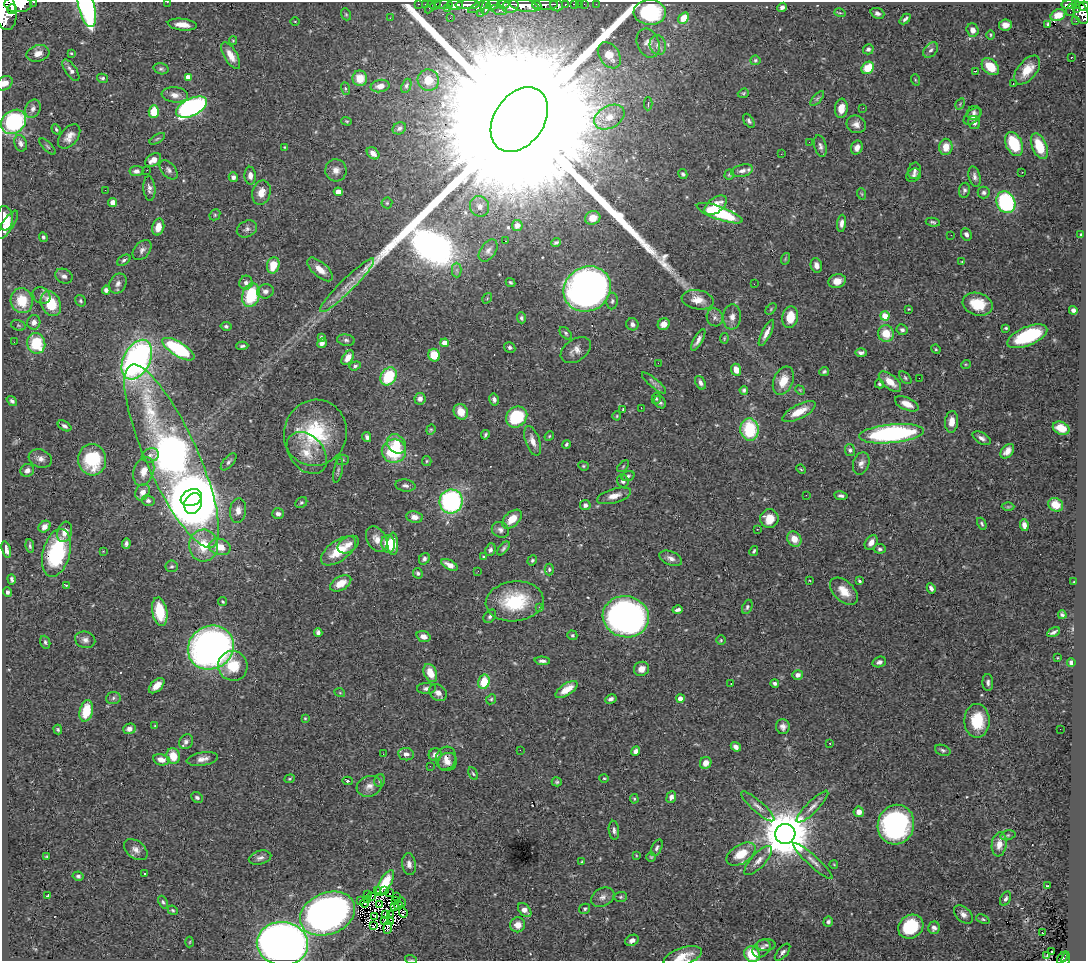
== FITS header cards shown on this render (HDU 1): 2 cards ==
NAXIS1  =                 1084
NAXIS2  =                  959

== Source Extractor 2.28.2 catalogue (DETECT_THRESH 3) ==
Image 1084 x 959 px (HDU 1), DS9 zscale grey, 1 PNG px = 1 image px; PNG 1088 x 963 px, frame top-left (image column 1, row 959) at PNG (2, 2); each listed source drawn as its Kron ellipse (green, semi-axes under 4 px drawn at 4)
Background 0.573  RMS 0.021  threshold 0.0625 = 3 sigma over >= 5 px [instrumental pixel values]
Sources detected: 492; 4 with non-positive FLUX_AUTO (blend fragments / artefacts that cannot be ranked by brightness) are neither listed nor drawn; the other 488 listed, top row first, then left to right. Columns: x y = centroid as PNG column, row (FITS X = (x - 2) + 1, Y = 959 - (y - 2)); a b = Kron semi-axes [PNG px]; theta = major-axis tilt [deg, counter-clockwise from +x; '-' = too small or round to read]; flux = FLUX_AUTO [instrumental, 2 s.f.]
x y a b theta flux
34 2 3 2 - 38
167 2 2 2 - 1
18 4 14 8 0 2300
419 4 3 2 - 16
425 4 2 2 - 8.3
436 4 6 2 45 13
503 4 6 4 -3 270
574 4 4 3 - 37
579 4 2 2 - 4.9
584 4 2 2 - 7.5
596 4 2 2 - 7
444 5 9 3 1 57
455 5 8 5 0 970
468 5 12 4 3 950
493 5 7 5 16 430
537 5 6 3 -60 410
545 5 13 5 2 900
557 5 6 5 - 280
565 5 3 3 - 86
1069 5 8 3 1 160
1075 5 4 3 - 110
510 6 8 7 - 990
524 6 14 6 -9 1700
1084 6 5 4 - 260
87 7 20 8 -76 320
430 7 7 3 63 61
479 7 12 4 24 370
486 7 8 3 77 360
782 7 5 4 - 4.6
12 9 5 5 - 650
447 9 4 3 - 18
1077 9 4 2 - 64
4 10 20 11 -78 2900
499 10 8 4 -17 230
1071 10 6 2 71 11
650 12 16 12 -2 96
840 13 6 3 -17 1.4
877 13 7 5 -22 4.5
1081 13 12 7 -68 490
346 14 6 4 -68 1.9
481 14 2 2 - 4.6
1058 15 8 5 26 17
390 18 2 2 - 0.98
450 18 2 2 - 1.8
684 18 6 4 56 18
905 19 6 3 44 3.4
295 21 4 3 - 1.2
1076 21 2 2 - 8.9
182 25 14 6 -6 14
1005 25 6 5 - 9
1047 25 3 3 - 360
973 30 7 6 - 7.3
991 35 5 3 - 1.5
233 41 4 4 - 1.4
648 43 15 11 -68 9.6
658 45 10 8 -77 6.6
868 49 5 5 - 3.5
931 50 9 6 49 4.4
38 53 11 8 15 11
71 53 3 3 - 1.4
609 55 14 10 -56 16
231 56 15 6 -59 16
1071 58 2 2 - 1.3
755 60 5 4 - 2.3
990 67 10 7 -42 29
868 68 7 5 47 31
161 69 7 5 -16 3.2
71 70 12 5 -55 6
1027 70 17 9 50 25
976 71 3 2 - 1.3
188 77 4 4 - 9
102 78 5 4 - 2.8
360 78 8 7 - 24
428 80 11 10 - 25
916 80 6 3 -69 1.4
5 83 8 6 33 9.8
1013 83 2 2 - 1.1
380 86 9 6 11 11
406 86 7 4 69 2.7
345 89 6 4 -72 1.9
743 93 6 4 20 1.9
175 95 13 7 -5 11
817 98 9 4 48 2.6
648 104 6 3 89 5.1
960 104 6 4 58 1.5
192 107 16 8 26 390
841 108 9 6 85 16
863 108 3 2 - 1.9
33 109 9 7 65 6.2
154 112 6 5 - 39
974 113 7 6 - 4
973 116 11 6 42 5.9
609 117 16 11 29 19
519 119 35 25 55 370000
347 121 5 4 - 1.6
749 121 8 4 -58 3.2
14 122 14 11 39 170
974 122 7 6 - 5.4
856 124 10 8 -21 8.3
399 128 7 6 - 3.9
56 129 5 4 - 2.1
69 136 14 8 51 13
157 139 9 3 30 2.3
809 142 2 2 - 0.7
21 143 8 6 -70 6.1
1014 144 13 8 -65 63
820 146 11 6 -75 5.3
1039 146 14 7 -68 44
48 147 10 4 -45 2.7
285 147 4 4 - 1.4
946 147 8 6 81 17
857 148 7 5 69 9
373 153 7 5 -41 7.8
781 154 2 2 - 2.2
153 160 9 6 36 13
147 170 3 2 - 2.2
169 170 11 7 -49 5.3
336 170 11 10 - 9.6
136 171 7 5 7 6
742 171 11 6 14 6.7
914 171 8 6 78 4.1
1022 172 2 2 - 0.9
683 174 5 4 - 2.5
729 175 5 4 - 2
914 175 8 6 34 4.2
250 176 9 6 -88 7.2
233 177 5 4 - 4
975 177 10 5 -76 5.3
149 188 12 6 -85 6.3
105 190 2 2 - 16
964 190 7 5 80 3.4
338 192 4 4 - 14
984 192 6 6 - 3.5
261 193 12 9 75 15
862 194 6 3 -70 1.6
113 202 4 4 - 9.9
1006 202 11 9 -65 150
387 203 5 5 - 2.2
716 205 13 7 37 20
479 206 10 9 - 10
720 213 24 6 -20 100
215 215 6 5 - 2
5 218 12 7 -86 27
593 218 8 6 17 18
933 222 7 3 -8 2.4
842 223 8 4 84 6.7
8 225 16 5 57 15
517 225 5 5 - 7.3
158 227 8 6 76 14
247 229 11 8 27 5.2
966 234 6 5 - 4.9
951 235 3 2 - 1.4
1081 235 4 2 - 1.9
43 237 5 4 - 2.6
505 241 3 2 - 2.4
556 242 4 3 - 2.9
142 250 11 7 50 6.1
488 250 12 7 56 6.3
785 259 6 3 72 1.5
124 260 7 4 34 3.4
962 262 3 3 - 1.5
273 265 8 6 76 26
816 265 7 5 -76 6.5
320 269 16 7 -41 16
457 270 7 4 -89 3.5
64 276 9 7 -24 6.2
837 281 9 7 16 13
510 282 5 4 - 2.2
118 283 10 8 57 6.9
246 283 7 6 - 5.9
754 284 3 2 - 2.1
347 285 37 6 45 24
587 289 24 22 33 940
106 290 4 4 - 5.2
265 291 8 7 - 6.3
42 295 9 7 -39 5.6
251 295 12 8 72 73
487 298 6 3 56 1.8
698 300 16 9 -10 18
22 301 12 11 - 39
80 301 6 5 - 2.4
612 301 8 5 88 3.4
51 304 13 9 -65 43
978 304 15 11 -16 39
771 309 7 4 47 2
909 309 4 4 - 1.2
1073 310 4 4 - 5
885 316 4 4 - 25
715 317 9 8 - 6.1
732 317 12 9 84 9.3
790 317 11 8 77 30
521 318 5 4 - 3.5
34 322 7 6 - 7.1
632 324 6 6 - 4.5
664 324 6 5 - 11
18 325 7 5 -18 2.1
226 326 5 4 - 2.7
1006 328 3 3 - 1.8
902 330 6 5 - 3.7
566 333 7 4 -46 2.7
766 333 14 4 63 9.1
886 334 8 7 - 27
1027 336 21 9 23 100
321 337 4 3 - 2.5
724 338 5 3 - 1.4
346 340 9 5 -8 3.9
698 340 12 4 60 6.9
14 342 2 2 - 11
36 343 10 9 - 63
322 343 5 4 - 5.9
445 343 4 4 - 17
242 346 6 3 3 2.9
510 347 6 5 - 3
178 349 18 7 -31 140
936 349 5 4 - 1.7
576 350 17 11 35 11
861 353 6 4 -1 4.1
434 355 6 5 - 33
348 358 8 5 58 12
137 360 21 13 63 570
658 363 2 2 - 3.6
966 364 5 3 - 1.3
355 366 6 4 19 2.7
736 370 6 4 -67 14
824 372 5 4 - 2.4
389 376 10 7 56 67
905 378 7 4 -47 2.5
919 378 2 2 - 1.3
783 381 15 9 68 24
890 382 13 6 -40 18
654 383 15 4 -40 4.7
700 383 7 5 -61 4.8
879 384 4 4 - 2.3
744 390 4 4 - 2.7
800 390 5 4 - 1.6
420 399 6 5 - 7.1
494 399 6 5 - 4
656 399 5 4 - 2.3
12 401 6 4 -40 3.2
660 402 7 5 -50 3.3
907 404 12 6 -24 15
641 408 2 2 - 26
623 409 3 3 - 1.4
461 412 8 7 - 21
799 412 18 7 27 23
617 416 4 4 - 1.5
517 417 11 9 42 79
951 422 11 6 85 13
64 426 7 4 -32 3.7
1061 428 8 6 -25 20
750 429 11 9 -85 70
431 430 5 4 - 1.7
315 433 33 31 69 110
891 434 32 9 6 250
485 435 5 3 - 2.3
549 436 5 4 - 1.6
367 437 5 3 - 4.1
982 438 10 5 -30 5.8
533 441 15 7 -70 12
397 444 10 8 -48 22
566 444 4 3 - 2.1
850 450 6 5 - 3.3
394 451 12 11 - 77
1007 451 8 5 50 9.7
307 453 24 17 -48 32
150 455 9 7 21 5.4
172 456 100 26 -66 1600
40 459 12 9 -18 8.5
92 460 16 14 -85 76
342 460 6 5 - 2.2
427 461 5 4 - 1.9
229 462 10 5 48 3.8
861 463 12 8 71 7.8
583 466 5 4 - 1.8
623 466 7 3 45 1.4
801 469 5 3 - 1.3
27 470 7 6 - 7.2
338 470 13 4 78 3.8
144 471 15 10 70 16
628 476 7 5 19 2.8
623 481 6 5 - 4.8
405 486 10 6 -8 5
142 492 8 6 57 8.8
806 495 2 2 - 3.7
614 496 17 7 16 13
841 496 7 4 -9 3.7
191 498 11 8 22 890
148 501 6 5 - 3.7
451 501 12 11 - 260
301 502 6 5 - 2.2
193 504 10 8 66 740
585 505 5 5 - 4.5
1056 505 8 6 -31 17
1008 507 6 4 0 2.1
238 510 12 8 82 11
278 514 6 5 - 5.3
415 517 8 6 -9 9.5
512 519 12 7 42 20
769 519 9 9 - 22
982 524 6 4 -62 2.6
1024 525 6 4 -83 8.4
44 527 6 5 - 7.5
757 529 3 2 - 1.3
500 530 9 7 -30 5.3
65 532 10 7 72 11
377 539 14 9 -59 14
794 539 8 6 -53 15
871 542 8 5 55 8.4
126 544 5 3 - 4.2
388 544 9 7 -78 44
393 544 11 5 -89 17
348 545 11 7 31 10
30 546 7 3 -83 2.6
203 546 16 14 -87 46
220 547 11 8 -14 23
503 548 8 4 51 3.2
880 549 6 4 -8 3
6 550 8 4 -76 7.4
490 550 6 5 - 3.4
103 551 3 3 - 1.4
339 551 20 10 35 37
754 551 5 3 - 2.3
56 553 24 13 75 110
484 557 3 3 - 1.7
671 558 12 6 -22 7.1
424 559 6 5 - 3.8
532 560 5 4 - 2.4
449 565 9 4 -27 11
172 566 6 6 - 2.7
549 570 6 4 -89 2.7
478 571 2 2 - 5.8
418 573 5 4 - 2.7
12 579 5 3 - 3.2
809 580 3 2 - 1.4
859 581 4 2 - 2.1
1074 582 3 2 - 0.78
341 583 11 7 30 21
66 585 4 2 - 1.1
931 588 5 3 - 4.6
844 591 17 10 -43 21
7 592 5 4 - 3.1
515 601 29 20 6 78
223 602 4 4 - 1.5
747 607 7 5 68 2.9
540 608 4 4 - 1.6
678 610 5 3 - 4.4
160 612 14 7 -79 45
1062 615 4 3 - 2.7
490 616 7 5 50 3.4
626 617 23 20 -12 750
318 632 4 4 - 4.7
1054 632 7 3 26 4.3
572 635 5 4 - 2.2
424 636 7 5 -20 11
85 640 10 8 -16 6.6
721 640 4 4 - 1.9
45 642 6 5 - 2.8
211 648 23 21 33 700
1057 658 2 2 - 0.94
542 661 8 4 -3 4.3
879 662 7 5 18 5.7
1071 662 4 4 - 4.3
233 666 15 14 - 39
641 669 8 7 - 11
430 673 9 6 -67 22
798 675 5 5 - 5.6
484 682 7 5 75 37
988 682 8 5 -87 4
731 683 3 2 - 2
775 683 4 3 - 3.7
157 686 9 5 44 14
426 688 9 5 1 5
567 689 13 5 34 22
340 693 5 3 - 1.3
438 693 9 7 -39 8.4
113 698 7 6 - 3.6
491 699 5 4 - 2.1
611 699 6 4 27 4.6
680 699 4 4 - 10
86 711 11 6 77 40
305 718 4 3 - 1.4
977 721 17 12 -90 50
155 726 4 3 - 1.4
783 727 7 7 - 6
58 729 5 4 - 2.2
129 729 6 5 - 8.1
1060 729 2 2 - 1.2
186 742 8 6 55 5
830 743 3 2 - 3.4
736 747 5 4 - 5.7
520 750 2 2 - 3.8
943 750 8 5 -20 3.3
636 751 5 4 - 5.6
383 754 2 2 - 5
406 754 8 6 -9 6.5
435 754 6 6 - 7.2
173 756 8 6 -71 25
446 758 12 10 71 8.5
202 759 16 6 9 9.8
161 760 8 5 -13 11
448 762 9 9 - 8.3
706 763 6 5 - 11
430 766 2 2 - 3.9
473 774 6 4 -61 2.1
604 778 4 4 - 1.5
290 779 5 4 - 1.7
347 781 5 4 - 2.2
380 781 6 5 - 2.3
557 782 5 4 - 2.2
369 786 13 10 18 10
671 797 6 4 70 6.1
197 798 6 5 - 3.2
634 799 5 4 - 1.7
758 806 21 5 -41 9.1
812 807 21 6 45 9.8
859 812 5 5 - 11
896 825 20 18 71 290
614 830 9 5 -84 4.2
785 834 10 10 - 7800
1008 835 8 4 13 2.5
999 844 12 7 83 14
657 848 9 5 64 3.6
136 850 13 8 -38 8.3
741 854 16 9 31 32
636 855 4 2 - 1
47 857 3 3 - 2.1
651 857 4 4 - 1.5
260 858 11 6 14 5.7
758 861 19 7 47 10
813 861 26 5 -42 9.3
582 862 3 3 - 1.3
409 864 11 7 -84 7.7
834 865 4 3 - 1.1
144 874 3 2 - 1.9
78 876 5 4 - 2.8
385 883 14 6 59 26
1047 886 3 2 - 1.4
378 891 2 2 - 1.8
385 891 2 2 - 1.3
389 893 4 2 - 1.4
368 895 2 2 - 1.8
48 896 3 3 - 21
372 896 2 2 - 0.63
396 896 3 2 - 1
603 897 12 9 28 7.5
620 897 6 5 - 2.2
1006 899 7 5 62 3.7
368 900 3 2 - 0.33
361 901 2 2 - 1.1
395 901 2 2 - 1.8
163 902 7 4 -66 2.6
401 902 5 3 - 3.3
365 903 4 2 - 0.6
379 905 3 2 - 1.1
398 905 4 2 - 2.5
394 907 3 2 - 0.82
585 909 6 5 - 2.7
173 910 5 4 - 1.8
525 910 8 5 -46 10
403 913 5 3 - 1.1
327 914 28 20 23 810
386 914 4 2 - 0.34
390 914 3 2 - 1.2
963 914 11 7 -44 7.6
375 917 3 2 - 0.89
983 919 7 4 -22 2.2
384 921 3 2 - 0.85
390 922 3 2 - 1.7
828 922 5 5 - 4.1
518 925 7 7 - 11
373 926 3 2 - 0.8
388 927 6 3 84 2.4
911 927 13 11 35 78
934 928 6 5 - 5.6
1042 932 2 2 - 0.89
632 940 7 5 23 6.4
190 942 5 3 - 1.2
282 944 26 21 -7 1400
766 945 9 6 1 3.9
762 948 10 7 46 6.7
783 952 10 5 49 4.7
1051 952 2 2 - 2
752 954 8 7 - 47
683 956 20 8 18 22
1047 956 3 2 - 1.4
1063 958 7 3 49 23
411 960 6 3 -19 1.4
1065 960 8 3 79 22
At the frame edge (FLAGS 8, measured only in part): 13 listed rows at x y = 34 2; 167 2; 18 4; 1084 6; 87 7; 4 10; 5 83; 14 122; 282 944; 752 954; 683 956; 411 960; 1065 960
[4 non-positive-flux detections neither listed nor drawn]